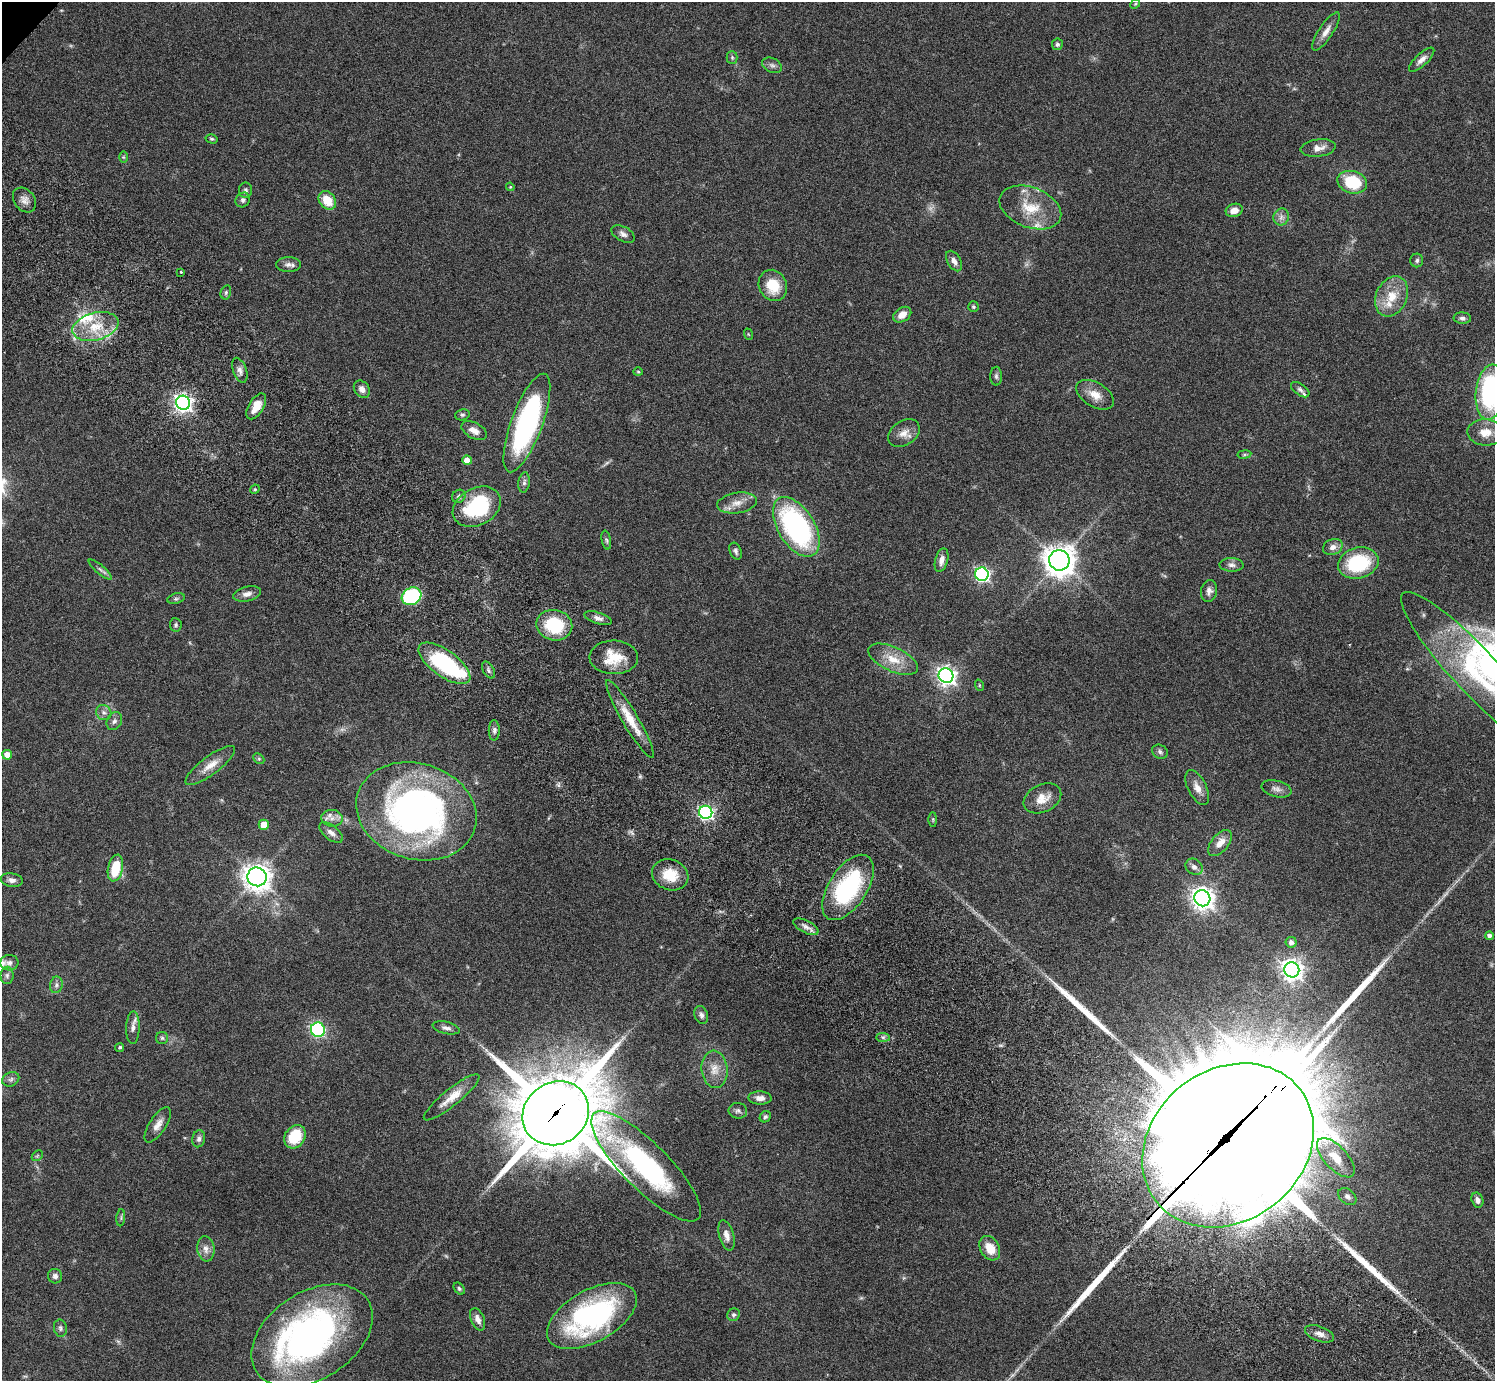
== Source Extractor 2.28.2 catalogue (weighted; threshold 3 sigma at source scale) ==
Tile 6 of 4 x 4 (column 2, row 2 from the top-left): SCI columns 1539-3031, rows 3105-4483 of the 6059 x 6069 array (HDU 1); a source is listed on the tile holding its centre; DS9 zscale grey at full resolution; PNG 1497 x 1383 px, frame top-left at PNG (2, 2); each listed source drawn as its Kron ellipse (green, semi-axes under 4 px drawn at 4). Shown black and unused: <1% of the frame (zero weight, under 3 of 6 exposures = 3% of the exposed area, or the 3 px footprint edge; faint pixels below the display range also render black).
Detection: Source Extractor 2.28.2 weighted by HDU 2 'WHT'; one run over the whole footprint, this tile lists its part. Background 0.0834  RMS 0.0047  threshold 0.0191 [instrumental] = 3 sigma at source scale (4.09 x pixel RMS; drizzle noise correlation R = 1.36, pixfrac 0.8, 0.05/0.05 arcsec/px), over >= 5 px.
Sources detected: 163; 5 too faint to see at this stretch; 6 inside a brighter object's white glare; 4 long thin detections or spike segments (spike, bleed or trail) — neither listed nor drawn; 5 inside a brighter listed object's ellipse — not listed separately; the other 143 listed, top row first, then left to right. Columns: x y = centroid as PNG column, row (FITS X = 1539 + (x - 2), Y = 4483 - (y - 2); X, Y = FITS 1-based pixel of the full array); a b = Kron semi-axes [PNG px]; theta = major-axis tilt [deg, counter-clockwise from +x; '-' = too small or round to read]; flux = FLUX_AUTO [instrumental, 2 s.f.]
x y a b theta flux
1135 4 5 4 - 0.47
1326 31 22 7 56 3.5
1057 44 6 5 - 1
732 57 6 5 - 0.79
1422 60 16 6 43 2.5
772 65 10 7 -26 1.5
212 139 6 4 -14 0.7
1318 148 17 8 7 3.4
123 157 6 4 -90 0.53
1352 182 15 11 -17 19
510 187 4 4 - 0.41
246 190 8 6 89 1.2
24 200 14 10 -51 2.8
243 200 8 7 - 1.4
327 200 10 8 -51 8.3
1030 207 32 20 -20 14
1234 210 9 6 17 3.2
1281 217 8 7 - 1.8
623 234 13 7 -28 2
1417 260 7 6 - 1
954 261 11 6 -59 2.4
288 265 12 7 0 2
181 272 3 2 - 0.52
773 285 16 14 -63 11
226 292 7 5 75 0.75
1392 296 21 15 65 9.6
973 307 5 5 - 0.65
902 315 10 7 34 4.1
1462 318 8 6 -3 1.2
95 326 23 13 15 13
748 334 6 3 -71 0.37
240 370 13 6 -70 2.1
638 372 5 4 - 0.5
996 376 9 6 -89 1.2
362 389 9 7 -53 2.2
1300 390 10 5 -35 1.4
1490 392 28 14 84 63
1095 395 21 12 -31 5.4
183 403 7 7 - 180
256 406 14 7 59 5.7
462 415 7 5 13 0.84
527 423 52 15 70 86
474 431 14 7 -27 3
1485 432 18 13 -3 6
904 433 17 12 34 4.1
1244 454 7 3 9 0.57
467 460 5 4 - 4.2
524 482 10 5 81 1.3
255 489 5 3 - 0.48
459 496 7 6 - 1.1
737 503 20 10 8 4.6
477 507 25 18 29 36
796 527 33 18 -58 82
606 540 9 4 -78 0.86
1333 547 10 8 24 2.4
736 551 9 5 -67 1.1
942 560 12 6 74 2.8
1059 560 10 10 - 580
1358 563 20 15 14 28
1232 565 12 6 -2 1.8
100 569 14 4 -40 1.4
982 574 7 6 - 100
1209 591 11 8 80 2.1
247 594 14 7 13 2.4
412 596 10 8 28 36
176 599 9 5 13 0.92
598 618 14 5 -17 2.1
176 625 6 6 - 0.82
554 625 18 15 -12 21
614 657 24 17 -1 12
893 659 27 12 -25 8.6
444 663 30 13 -36 48
488 670 9 5 -60 1.1
1476 672 108 22 -47 51
946 676 7 7 - 200
979 685 6 3 -72 0.43
104 713 8 7 - 1.6
630 719 45 8 -60 9.4
114 721 9 7 61 1.5
494 730 10 5 89 1.4
1160 752 8 6 -30 1.1
7 755 5 5 - 4.1
259 759 6 4 -44 0.62
210 765 30 9 37 5.9
1197 788 19 9 -63 3.7
1276 789 15 8 -14 2.4
1042 798 20 13 26 6.1
416 811 61 48 -17 170
706 812 7 6 - 110
332 818 10 8 -5 2.6
933 819 7 4 90 0.55
264 825 5 5 - 7.4
331 833 14 7 -38 2.2
1220 843 16 8 50 4.3
1194 867 9 7 -39 1.8
115 868 13 7 77 13
670 875 18 15 -20 9.2
257 877 9 9 - 450
12 880 11 7 -10 2
848 887 37 19 57 47
1202 898 8 7 - 310
806 927 14 6 -28 2.2
1489 936 4 4 - 1.5
1291 942 5 5 - 1.4
9 963 9 7 5 1.6
1292 970 8 7 - 290
7 975 9 6 89 1.2
56 985 8 6 79 1.3
701 1015 9 6 -72 1.5
133 1028 16 7 88 2.4
446 1028 14 6 -13 1.9
318 1030 7 7 - 52
883 1037 7 4 -1 0.93
162 1038 6 6 - 0.86
120 1047 5 4 - 0.67
714 1069 19 13 -84 5.6
11 1079 9 7 25 1.2
452 1097 35 8 39 6.7
760 1098 11 6 -3 2.5
738 1111 9 8 - 1.3
556 1113 34 30 35 4100
765 1117 6 5 - 0.92
158 1125 20 8 57 3.6
295 1137 12 10 55 14
199 1139 8 6 78 1.4
1228 1145 91 75 38 20000
37 1156 6 4 44 0.53
1336 1158 25 11 -47 8.6
646 1166 74 23 -45 70
1347 1196 10 7 -39 1.6
1477 1200 8 5 -75 1.8
121 1218 8 3 85 0.67
727 1235 16 7 -75 2.8
990 1248 13 9 -61 6.8
206 1249 12 8 -82 2.9
55 1276 7 7 - 1.8
459 1289 7 4 -50 0.74
733 1315 6 6 - 1
592 1316 49 26 29 85
478 1319 12 6 -67 2.6
60 1328 8 6 -80 1.2
1319 1334 15 7 -20 2.7
312 1336 66 43 33 170
Overlapping masked pixels (flux is a lower limit): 3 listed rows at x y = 556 1113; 1228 1145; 646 1166
Isophote crosses this tile's border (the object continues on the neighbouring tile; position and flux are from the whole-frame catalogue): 2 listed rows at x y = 1490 392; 1476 672